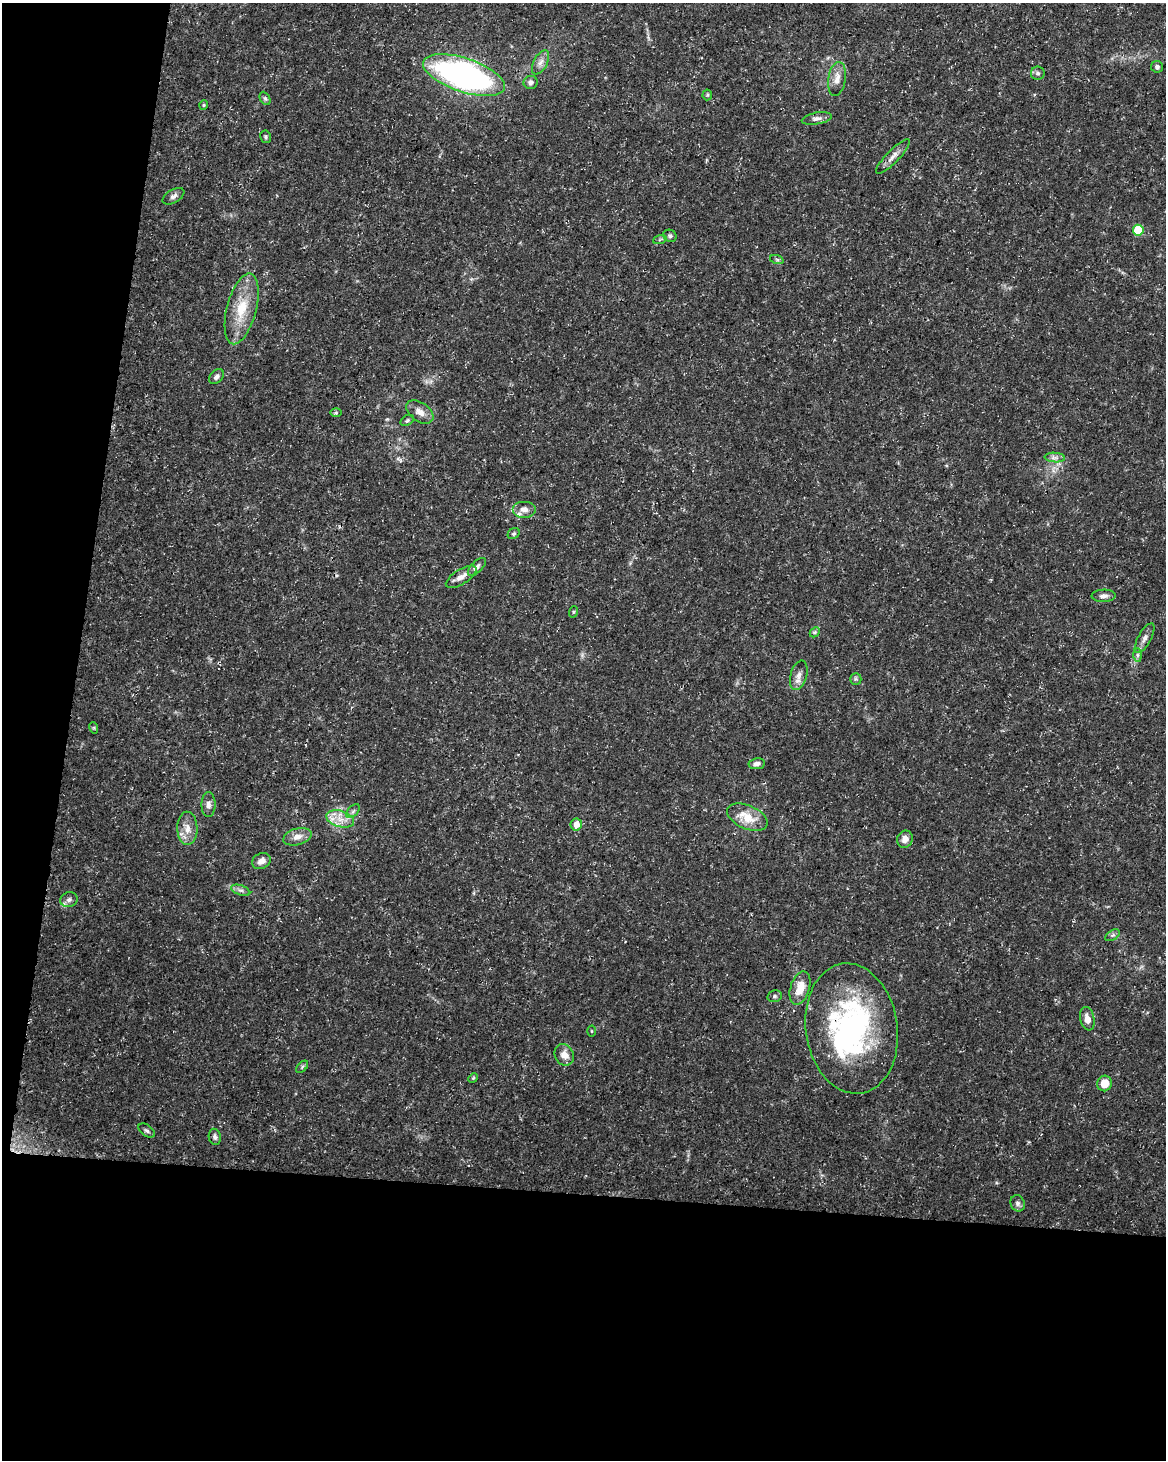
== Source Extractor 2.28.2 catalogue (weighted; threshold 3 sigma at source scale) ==
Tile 9 of 4 x 3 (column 1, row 3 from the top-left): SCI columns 1-1164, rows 226-1683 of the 4663 x 4883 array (HDU 1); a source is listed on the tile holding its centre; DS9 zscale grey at full resolution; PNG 1168 x 1462 px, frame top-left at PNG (2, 3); each listed source drawn as its Kron ellipse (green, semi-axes under 4 px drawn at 4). Shown black and unused: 24% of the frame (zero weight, under 3 of 5 exposures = <1% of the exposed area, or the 3 px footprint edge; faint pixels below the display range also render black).
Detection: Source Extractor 2.28.2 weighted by HDU 2 'WHT'; one run over the whole footprint, this tile lists its part. Background 0.031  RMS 0.0025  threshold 0.0113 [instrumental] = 3 sigma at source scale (4.5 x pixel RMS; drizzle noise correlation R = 1.50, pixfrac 1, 0.0396/0.0396 arcsec/px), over >= 5 px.
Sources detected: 63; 1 inside a brighter object's white glare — neither listed nor drawn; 2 inside a brighter listed object's ellipse — not listed separately; the other 60 listed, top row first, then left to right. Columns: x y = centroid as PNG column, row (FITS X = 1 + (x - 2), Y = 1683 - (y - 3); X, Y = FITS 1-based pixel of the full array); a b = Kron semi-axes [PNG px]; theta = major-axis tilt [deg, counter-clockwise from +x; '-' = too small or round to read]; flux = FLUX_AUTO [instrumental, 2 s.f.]
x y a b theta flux
540 62 13 7 62 1.5
1157 67 6 6 - 0.61
1038 73 7 6 - 0.67
464 75 43 17 -18 84
837 79 17 9 81 2.4
531 82 7 6 - 0.93
707 95 5 5 - 0.36
265 98 7 5 -63 0.49
204 105 5 4 - 0.3
817 118 15 6 10 1.1
266 137 6 5 - 0.43
893 156 23 6 45 1.8
173 196 12 6 30 0.97
1138 230 5 5 - 11
670 236 7 6 - 0.57
660 239 7 4 20 0.41
777 260 7 4 -19 0.45
242 309 36 14 75 8.6
216 377 8 6 48 0.91
336 412 5 4 - 0.33
420 412 15 9 -36 2.2
407 420 7 5 32 0.48
1055 458 10 5 -6 0.87
524 509 12 8 0 1.6
514 534 6 5 - 0.45
477 567 11 5 45 0.93
461 577 17 7 32 2
1104 596 12 6 3 1.1
573 612 6 3 71 0.28
815 632 6 4 46 0.43
1145 638 16 6 61 1.4
1138 655 7 4 -90 0.61
799 675 15 8 74 1.6
856 679 6 5 - 0.45
94 728 6 3 -72 0.27
757 764 8 5 9 0.99
208 805 12 7 89 1.3
353 811 8 5 45 0.71
747 817 21 11 -24 5.4
340 819 14 8 -17 2.8
576 824 6 5 - 2.4
187 828 17 10 -89 2.8
297 837 14 8 16 2
905 839 9 7 69 1.5
261 861 10 7 24 1.8
241 890 10 5 -20 0.81
69 900 9 7 17 1.1
1113 935 8 5 32 0.6
800 988 17 9 73 4
775 996 7 5 14 0.56
1087 1019 12 7 -77 2
852 1029 65 46 -81 57
592 1031 5 3 - 0.23
564 1055 11 9 -60 2.2
302 1067 7 4 46 0.43
473 1078 5 4 - 0.29
1104 1083 8 7 - 3.6
147 1131 9 5 -36 0.65
215 1137 8 6 -80 0.7
1018 1203 8 7 - 0.76
Overlapping masked pixels (flux is a lower limit): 1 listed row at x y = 852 1029